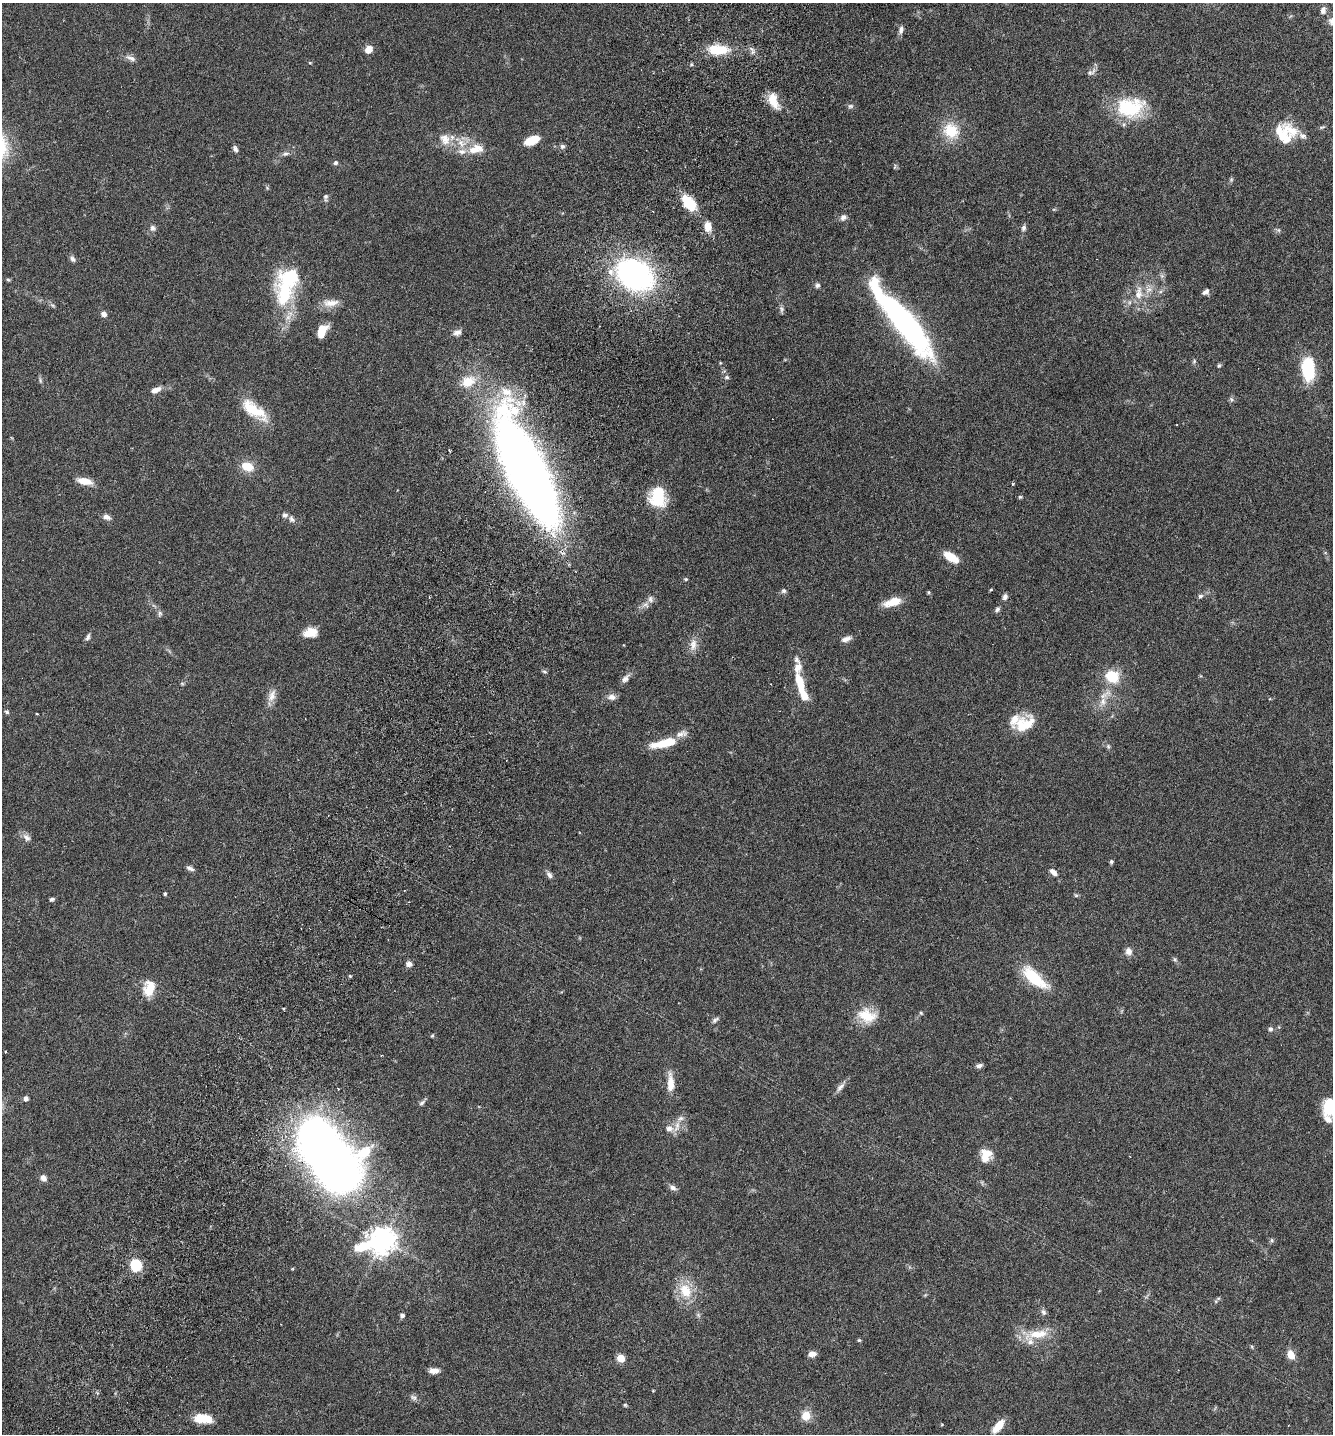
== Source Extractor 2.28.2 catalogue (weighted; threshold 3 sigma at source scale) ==
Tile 7 of 4 x 4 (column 3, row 2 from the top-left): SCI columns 2867-4197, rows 2896-4327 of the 5866 x 5789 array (HDU 1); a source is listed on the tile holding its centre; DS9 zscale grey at full resolution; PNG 1335 x 1436 px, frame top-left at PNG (2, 3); no overlay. Shown black and unused: <1% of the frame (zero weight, under 3 of 6 exposures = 3% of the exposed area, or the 3 px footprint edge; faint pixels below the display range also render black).
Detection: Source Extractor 2.28.2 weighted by HDU 2 'WHT'; one run over the whole footprint, this tile lists its part. Background 0.0537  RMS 0.0032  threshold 0.0129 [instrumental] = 3 sigma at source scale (4.09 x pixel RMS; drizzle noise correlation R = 1.36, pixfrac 0.8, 0.05/0.05 arcsec/px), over >= 5 px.
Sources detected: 169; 5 inside a brighter object's white glare — not listed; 16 inside a brighter listed object's ellipse — not listed separately; the other 148 listed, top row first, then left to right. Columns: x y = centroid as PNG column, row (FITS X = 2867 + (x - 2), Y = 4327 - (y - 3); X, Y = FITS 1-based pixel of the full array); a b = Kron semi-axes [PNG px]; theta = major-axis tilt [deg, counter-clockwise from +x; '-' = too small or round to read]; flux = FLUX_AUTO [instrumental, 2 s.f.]
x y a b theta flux
1323 10 9 6 81 1.4
901 30 12 6 75 1.2
369 49 6 6 - 3.9
718 50 26 12 -2 8.6
131 58 16 6 -22 1.4
310 63 5 3 - 0.26
1091 72 15 7 29 1.3
773 101 20 10 -67 5.1
850 106 8 6 1 0.68
1130 108 34 24 3 18
1322 127 10 4 19 0.47
951 131 19 16 -52 9.3
1286 133 24 24 - 11
445 139 18 15 -61 4.2
532 140 14 8 25 5.9
562 146 7 6 - 0.74
235 149 8 5 -64 0.9
476 149 24 13 10 5
286 154 11 5 12 0.96
335 163 6 6 - 0.63
895 167 8 3 76 0.39
1231 180 6 5 - 0.46
267 188 6 4 -47 0.38
326 197 11 6 -85 0.72
689 203 18 10 -47 9.6
843 217 10 8 38 1.2
708 226 12 8 -80 3
153 228 8 7 - 1
1023 228 8 6 72 0.86
1278 230 6 6 - 0.54
72 259 9 6 -51 0.9
635 275 30 22 -31 81
1162 276 7 5 -45 0.66
8 280 5 5 - 0.36
817 285 6 6 - 0.85
284 292 41 25 83 18
1206 292 8 6 36 1.1
1139 293 22 10 87 4.2
331 303 23 10 4 3.2
52 305 8 4 -31 0.52
781 309 10 5 -86 0.76
104 314 7 6 - 1.3
904 321 84 19 -51 88
321 328 15 7 16 2.7
457 332 11 8 14 1.4
1194 361 6 5 - 0.44
720 363 4 3 - 0.24
1219 365 6 5 - 0.47
1308 368 15 8 -86 25
727 377 6 6 - 0.7
40 380 9 5 -77 0.57
468 381 17 12 24 5.8
156 390 13 7 20 2
1231 400 8 6 -48 0.63
254 410 37 14 -37 9.8
449 450 4 2 - 0.26
247 466 12 9 -19 5.7
530 479 93 28 -66 390
84 481 18 7 -13 3.8
1013 484 5 3 - 0.29
658 497 20 15 -89 15
1020 497 5 4 - 0.39
106 517 10 6 -18 1.4
292 519 9 7 -54 1.1
951 557 14 7 -33 6.5
686 579 5 4 - 0.38
991 590 5 3 - 0.25
784 591 7 6 - 0.69
928 592 4 4 - 0.39
1200 596 7 6 - 0.71
1005 597 7 6 - 0.93
892 602 21 9 16 4.8
645 605 11 8 16 1.5
997 609 8 5 55 0.74
160 614 9 5 81 0.68
310 632 16 10 8 4.1
88 637 10 5 70 0.83
846 639 14 6 20 1.5
624 645 4 2 - 0.17
693 645 18 10 88 2.5
798 667 32 10 -88 4.3
544 671 7 3 -19 0.4
1112 677 8 7 - 15
625 679 13 7 49 1.5
182 683 6 4 -1 0.37
1105 694 23 9 31 3.4
272 696 19 9 68 2.5
804 696 12 8 -70 3.8
612 697 11 8 -1 1.6
7 712 6 5 - 0.57
37 713 3 2 - 0.23
1021 725 22 15 88 5.9
669 742 30 10 17 6.8
1108 746 7 5 -88 0.55
27 837 12 8 -46 1.5
1111 861 5 5 - 0.48
190 868 11 5 -26 0.96
1054 872 11 6 -44 1.7
549 875 10 6 -57 1.1
165 894 3 3 - 0.52
1076 895 6 5 - 0.42
52 899 6 4 17 0.64
1128 951 10 8 -76 1.6
1175 959 7 5 -47 0.53
409 964 7 6 - 1.3
350 976 4 3 - 0.32
1034 978 35 13 -41 12
149 988 20 14 79 5.4
284 1009 5 2 - 0.25
921 1013 5 4 - 0.36
867 1016 25 18 -18 7.2
715 1020 10 5 38 0.79
1270 1029 7 6 - 0.79
432 1036 5 4 - 0.32
979 1066 8 5 17 0.94
670 1083 24 8 -88 4.1
840 1087 16 6 46 1.5
26 1098 5 5 - 1
422 1103 10 5 37 0.73
1329 1107 17 12 89 10
677 1126 18 7 75 2.3
669 1128 10 8 -2 1.6
327 1153 67 37 -52 300
986 1155 16 14 83 4.2
43 1178 8 7 - 1.3
673 1188 10 6 -28 1.1
382 1240 12 8 18 370
1272 1240 6 5 - 0.51
136 1265 14 12 -58 6.8
685 1291 21 16 -64 7.4
925 1295 6 4 44 0.33
1218 1298 7 4 2 0.49
1043 1312 9 6 -66 0.87
402 1315 6 5 - 0.82
698 1315 7 5 -46 0.62
1038 1334 41 11 4 6.9
859 1340 5 4 - 0.34
1252 1347 6 3 -72 0.32
812 1354 8 6 10 1.8
1291 1355 9 6 -69 3.7
621 1358 5 5 - 9.6
434 1371 11 6 1 1.9
653 1391 4 3 - 0.21
413 1397 11 7 -31 0.93
625 1405 5 5 - 0.36
806 1416 9 8 - 4.5
203 1419 20 9 -7 6.2
998 1426 16 7 49 4.6
Overlapping masked pixels (flux is a lower limit): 1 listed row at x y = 530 479
Isophote crosses this tile's border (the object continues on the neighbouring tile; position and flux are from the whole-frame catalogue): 1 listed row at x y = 1329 1107